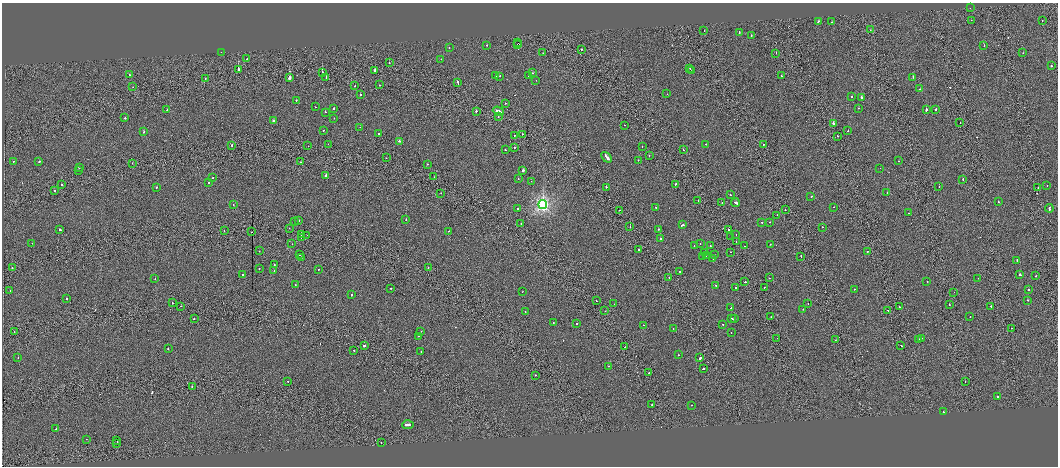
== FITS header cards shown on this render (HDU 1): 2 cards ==
NAXIS1  =                 2112
NAXIS2  =                  928

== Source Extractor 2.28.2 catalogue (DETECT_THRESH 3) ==
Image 2112 x 928 px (HDU 1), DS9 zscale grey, zoomed out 1/2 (1 PNG px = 2 x 2 image px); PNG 1060 x 468 px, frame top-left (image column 1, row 927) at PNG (2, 3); each listed source drawn as its Kron ellipse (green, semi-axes under 4 px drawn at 4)
Background 0.0283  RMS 3.4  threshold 10.1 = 3 sigma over >= 5 px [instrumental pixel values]
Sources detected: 287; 26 cannot appear on this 1/2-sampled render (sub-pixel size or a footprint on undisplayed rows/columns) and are neither listed nor drawn; the other 261 listed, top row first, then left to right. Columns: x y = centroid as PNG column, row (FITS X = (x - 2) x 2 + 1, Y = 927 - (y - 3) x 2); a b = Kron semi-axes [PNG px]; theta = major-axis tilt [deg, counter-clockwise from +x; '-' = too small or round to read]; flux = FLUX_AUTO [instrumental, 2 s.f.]
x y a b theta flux
970 8 2 1 - 2.2e+02
971 20 2 2 - 6.9e+02
1042 20 2 1 - 1.4e+03
818 21 2 2 - 3.5e+03
832 22 2 1 - 2.4e+03
870 30 2 1 - 8.1e+02
704 31 2 2 - 1.8e+03
739 32 2 2 - 3.6e+03
751 35 2 2 - 2.0e+03
518 43 2 1 - 2.5e+05
487 45 2 2 - 2.1e+03
518 45 2 2 - 8.4e+05
984 45 2 2 - 2.8e+03
449 47 2 2 - 6.7e+02
581 49 2 2 - 1.4e+03
221 52 2 1 - 4.1e+03
543 53 2 1 - 9.3e+02
776 53 2 1 - 1.9e+03
1023 53 2 1 - 1.8e+03
247 59 2 2 - 5.7e+03
441 59 2 2 - 7.7e+02
389 63 2 1 - 9.0e+02
1051 66 2 2 - 1.9e+03
690 68 2 1 - 1.2e+03
238 69 2 2 - 2.6e+04
375 70 2 2 - 7.1e+03
691 71 2 1 - 2.6e+03
322 73 2 2 - 7.8e+03
532 73 2 1 - 1.3e+03
130 75 2 2 - 1.6e+03
528 75 2 2 - 2.4e+03
495 76 2 2 - 1.8e+03
500 76 2 2 - 1.6e+03
781 76 2 2 - 2.1e+03
913 77 2 2 - 2.1e+03
289 78 3 2 - 1.3e+04
326 78 2 1 - 1.3e+03
205 79 2 1 - 1.6e+03
536 80 2 2 - 1.1e+03
457 82 2 2 - 1.0e+04
379 85 2 1 - 1.2e+03
355 86 2 1 - 4.9e+03
133 87 2 1 - 2.7e+03
920 89 2 2 - 8.4e+02
667 94 2 1 - 1.1e+03
360 95 2 2 - 2.4e+03
852 97 2 2 - 2.2e+03
861 97 2 2 - 5.8e+03
296 100 2 2 - 2.0e+03
505 103 2 2 - 6.9e+02
315 107 2 1 - 8.2e+02
334 108 2 2 - 3.7e+03
858 108 2 2 - 9.6e+02
936 109 2 2 - 1.3e+04
167 110 2 1 - 8.1e+02
926 110 2 2 - 1.3e+04
476 111 2 2 - 3.7e+03
498 111 5 2 - 8.7e+03
325 112 2 2 - 2.1e+03
498 117 2 2 - 1.9e+03
125 118 2 2 - 3.0e+03
334 118 2 1 - 2.5e+03
273 121 2 2 - 3.8e+03
833 123 2 2 - 8.0e+03
960 123 2 1 - 8.0e+03
624 125 2 1 - 8.4e+02
360 127 2 1 - 4.8e+02
323 130 2 2 - 2.8e+03
848 131 2 1 - 2.4e+03
144 132 2 2 - 2.4e+03
378 134 2 2 - 2.3e+03
522 134 2 1 - 3.7e+03
514 136 2 1 - 8.3e+02
838 136 2 1 - 3.0e+03
399 141 2 2 - 2.7e+03
328 144 2 1 - 8.5e+02
706 144 2 1 - 1.8e+03
232 145 2 2 - 2.6e+03
763 145 2 1 - 1.4e+03
308 146 2 1 - 6.6e+02
642 146 2 2 - 1.7e+03
514 148 2 2 - 1.1e+03
505 150 2 2 - 1.5e+03
683 150 2 1 - 1.2e+03
649 156 2 2 - 1.7e+03
607 157 6 2 -49 9.8e+03
386 158 2 1 - 9.6e+02
638 160 2 2 - 1.6e+03
13 161 2 1 - 1.1e+03
39 161 2 2 - 5.5e+03
898 161 2 2 - 1.2e+03
301 162 2 1 - 2.1e+03
132 163 2 1 - 1.2e+03
428 164 2 2 - 1.9e+03
79 167 2 2 - 4.3e+03
880 168 2 1 - 7.1e+02
78 171 2 2 - 3.9e+03
523 171 3 2 - 8.5e+03
325 176 3 2 - 9.6e+03
434 177 2 1 - 1.0e+03
212 178 2 2 - 1.9e+03
518 179 2 1 - 8.4e+02
963 179 2 1 - 2.1e+03
531 181 2 2 - 1.6e+03
209 183 2 2 - 2.1e+03
61 184 2 2 - 2.4e+03
676 184 2 2 - 3.0e+03
939 186 2 1 - 5.0e+02
1047 186 2 2 - 9.2e+02
606 187 2 1 - 3.9e+03
156 188 2 1 - 1.5e+03
1038 188 2 2 - 7.4e+02
54 190 2 2 - 2.9e+03
441 193 2 1 - 7.6e+02
887 193 2 2 - 1.2e+03
730 195 2 2 - 1.8e+03
811 196 2 2 - 4.8e+03
698 201 2 1 - 6.3e+02
998 202 2 2 - 2.9e+03
722 203 2 2 - 1.0e+03
735 203 4 2 - 8.7e+03
233 204 2 2 - 1.7e+03
543 205 4 4 - 1.3e+05
834 207 2 2 - 1.2e+03
656 208 2 2 - 2.0e+03
1049 208 4 2 - 6.7e+03
518 209 2 2 - 3.9e+03
619 210 2 1 - 2.5e+03
785 210 2 1 - 1.8e+03
908 213 2 1 - 1.4e+03
777 215 2 2 - 1.7e+03
299 220 2 2 - 1.1e+03
406 220 2 2 - 2.1e+03
295 221 2 1 - 1.0e+03
762 222 2 2 - 5.1e+03
769 222 2 2 - 2.1e+03
521 224 2 1 - 2.4e+03
682 225 3 2 - 5.8e+03
630 227 2 1 - 5.5e+03
822 227 2 2 - 1.8e+03
289 228 2 1 - 1.2e+03
60 229 2 2 - 2.7e+03
658 229 2 2 - 1.7e+03
728 229 2 1 - 2.8e+03
224 231 2 1 - 8.5e+02
449 231 2 1 - 1.0e+03
252 232 2 1 - 1.3e+03
301 235 2 1 - 8.3e+03
307 235 2 1 - 1.0e+03
736 235 2 1 - 1.3e+03
731 236 2 1 - 1.2e+03
301 238 2 1 - 1.4e+03
660 239 2 2 - 2.2e+03
736 241 2 1 - 9.7e+02
32 243 2 1 - 1.0e+03
292 244 2 1 - 3.5e+02
700 244 2 2 - 1.4e+03
770 244 2 2 - 1.0e+03
694 246 2 2 - 1.3e+03
710 246 2 1 - 1.4e+03
745 246 2 1 - 1.1e+03
638 250 2 2 - 3.7e+03
259 251 2 2 - 1.5e+03
867 251 2 2 - 1.0e+03
705 252 2 2 - 3.2e+03
730 252 2 1 - 2.0e+03
300 255 2 2 - 1.8e+03
706 255 2 2 - 1.1e+03
714 255 2 2 - 1.3e+03
703 256 2 2 - 1.4e+03
801 256 2 2 - 2.4e+03
301 257 2 2 - 1.9e+03
713 259 3 2 - 3.2e+03
1017 261 4 2 - 6.1e+03
274 265 2 2 - 2.9e+03
428 267 2 1 - 1.0e+03
12 268 2 2 - 1.7e+03
259 268 2 2 - 1.4e+03
318 269 2 2 - 1.1e+03
274 270 2 2 - 1.1e+03
680 272 2 1 - 1.7e+03
243 275 2 2 - 9.9e+03
1020 275 2 2 - 7.0e+03
1035 276 2 1 - 1.2e+03
669 278 2 1 - 1.1e+03
769 278 2 2 - 2.9e+03
978 278 2 1 - 1.7e+02
155 279 2 2 - 9.4e+02
927 281 2 1 - 9.5e+02
745 282 2 1 - 7.7e+03
295 285 2 1 - 7.9e+02
716 285 2 2 - 5.2e+03
735 287 2 2 - 1.3e+03
764 287 2 1 - 1.8e+03
391 288 2 2 - 1.2e+03
854 289 2 2 - 1.8e+03
1029 289 2 2 - 6.7e+03
10 290 2 1 - 1.6e+03
522 292 2 1 - 8.1e+02
954 292 2 1 - 8.7e+02
351 295 2 1 - 2.0e+03
66 298 2 2 - 2.7e+03
1028 300 2 2 - 2.0e+03
596 301 2 2 - 1.4e+03
172 303 2 2 - 2.1e+03
808 303 2 1 - 1.1e+03
614 304 2 1 - 8.7e+02
949 304 2 2 - 3.2e+03
181 306 2 1 - 1.2e+03
991 306 2 2 - 1.8e+03
899 307 2 2 - 1.2e+03
731 308 3 2 - 5.2e+03
803 309 2 2 - 2.0e+03
888 310 2 1 - 2.0e+03
605 311 2 1 - 1.6e+03
525 312 2 2 - 1.2e+03
771 317 2 1 - 8.6e+02
970 317 2 2 - 8.7e+02
194 318 2 2 - 1.9e+03
732 318 3 2 - 6.4e+03
734 319 2 1 - 2.5e+03
553 322 2 1 - 3.3e+03
577 324 2 2 - 1.2e+03
723 324 2 2 - 1.9e+03
643 325 2 2 - 1.5e+03
1011 328 2 1 - 9.7e+02
673 329 2 2 - 1.6e+03
421 331 2 2 - 9.9e+02
14 332 2 1 - 9.0e+02
731 332 2 2 - 1.1e+03
418 336 2 2 - 2.0e+03
777 338 2 1 - 7.1e+02
922 338 3 2 - 5.6e+03
919 339 3 2 - 6.3e+03
835 340 2 1 - 6.0e+02
901 345 2 1 - 1.8e+03
364 346 3 2 - 3.9e+03
625 347 2 1 - 2.1e+03
168 349 2 2 - 1.9e+03
354 350 2 2 - 3.0e+03
421 352 2 1 - 4.6e+02
678 355 2 2 - 8.5e+02
18 358 2 2 - 3.0e+03
700 358 2 2 - 7.6e+03
608 366 2 1 - 1.6e+03
703 369 2 2 - 4.1e+03
649 373 2 2 - 1.5e+03
535 375 2 2 - 2.2e+03
288 381 2 2 - 3.8e+03
965 382 2 1 - 7.1e+02
192 386 2 2 - 3.4e+03
998 397 2 2 - 6.3e+03
652 405 2 1 - 9.6e+02
692 405 2 1 - 7.7e+02
943 412 2 2 - 1.4e+03
408 425 6 2 3 1.5e+04
56 429 2 2 - 2.0e+03
86 439 2 1 - 9.0e+02
116 440 2 1 - 3.2e+05
381 442 2 2 - 2.7e+03
117 443 2 1 - 6.2e+07
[26 sub-pixel or undisplayed-footprint detections neither listed nor drawn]